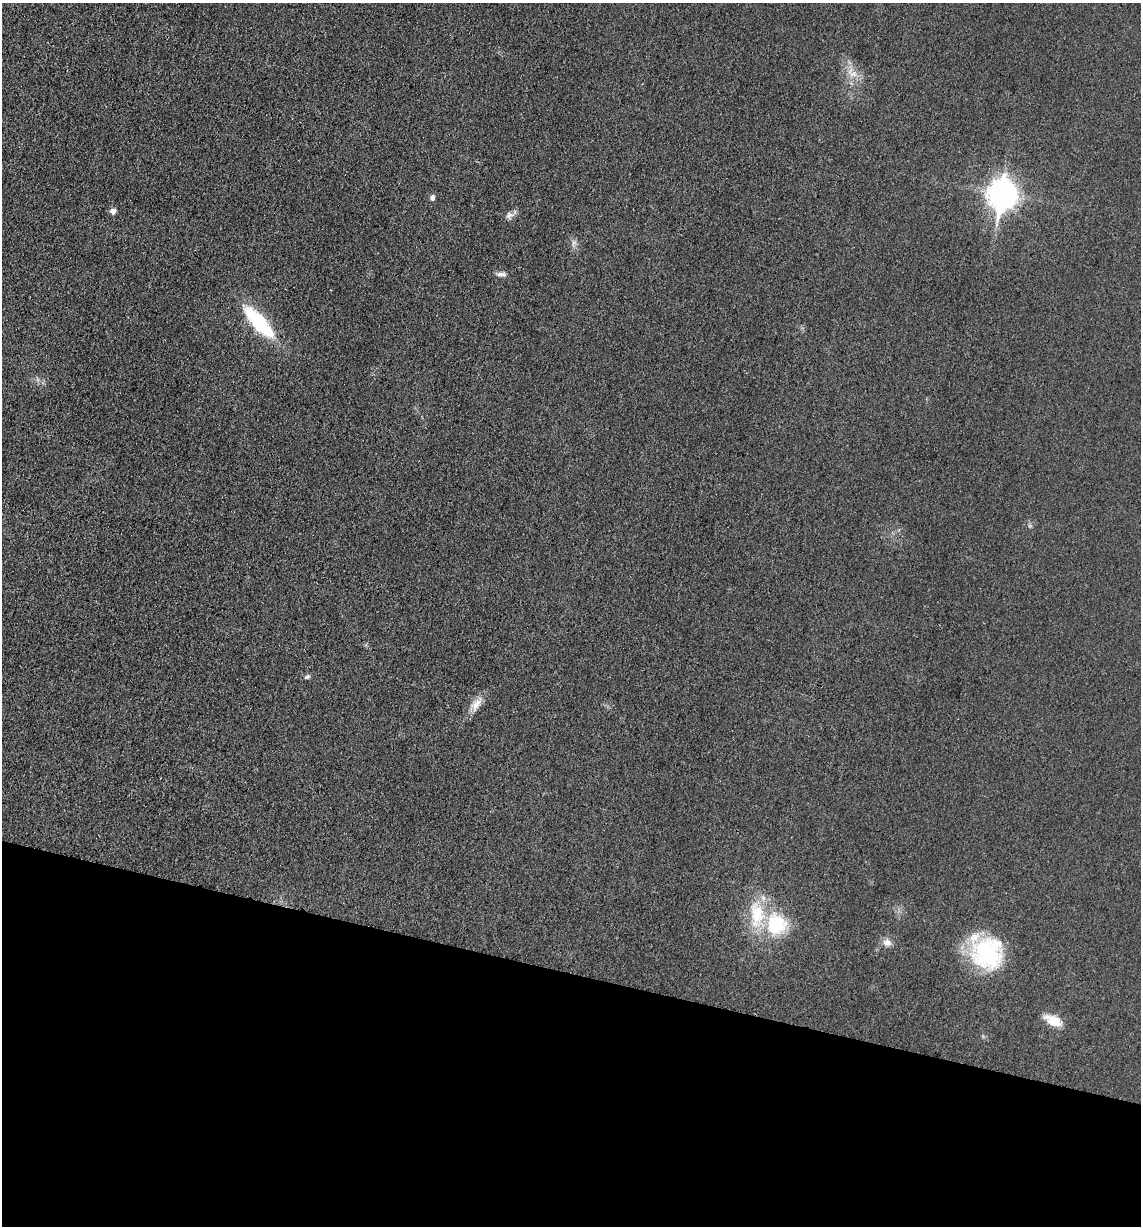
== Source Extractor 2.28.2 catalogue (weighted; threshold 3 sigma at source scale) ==
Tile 15 of 4 x 4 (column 3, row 4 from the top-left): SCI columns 2527-3665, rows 7-1230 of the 4933 x 4909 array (HDU 1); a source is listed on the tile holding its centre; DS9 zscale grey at full resolution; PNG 1143 x 1228 px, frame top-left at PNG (2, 3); no overlay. Shown black and unused: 21% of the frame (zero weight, under 3 of 4 exposures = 1% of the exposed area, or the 3 px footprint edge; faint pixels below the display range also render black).
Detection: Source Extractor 2.28.2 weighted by HDU 2 'WHT'; one run over the whole footprint, this tile lists its part. Background 0.0386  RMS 0.0057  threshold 0.0259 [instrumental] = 3 sigma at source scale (4.5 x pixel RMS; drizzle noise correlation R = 1.50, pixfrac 1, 0.05/0.05 arcsec/px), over >= 5 px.
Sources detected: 15; all 15 listed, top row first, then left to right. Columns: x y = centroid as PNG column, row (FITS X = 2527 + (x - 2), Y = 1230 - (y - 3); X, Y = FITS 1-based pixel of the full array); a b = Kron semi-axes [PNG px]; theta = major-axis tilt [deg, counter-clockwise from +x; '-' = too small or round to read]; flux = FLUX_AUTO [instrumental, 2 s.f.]
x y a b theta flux
853 74 14 9 -5 5.4
1003 194 12 10 81 610
432 198 6 5 - 2.3
113 211 6 5 - 3.6
509 216 10 7 35 2.5
574 242 7 4 1 1.4
501 274 14 5 0 2.3
259 323 38 12 -48 47
307 677 9 5 29 1.3
476 705 21 11 56 6.3
757 914 40 20 -87 27
776 924 19 19 - 36
887 942 11 10 - 3.8
987 953 38 36 80 53
1053 1021 23 11 -28 9.5